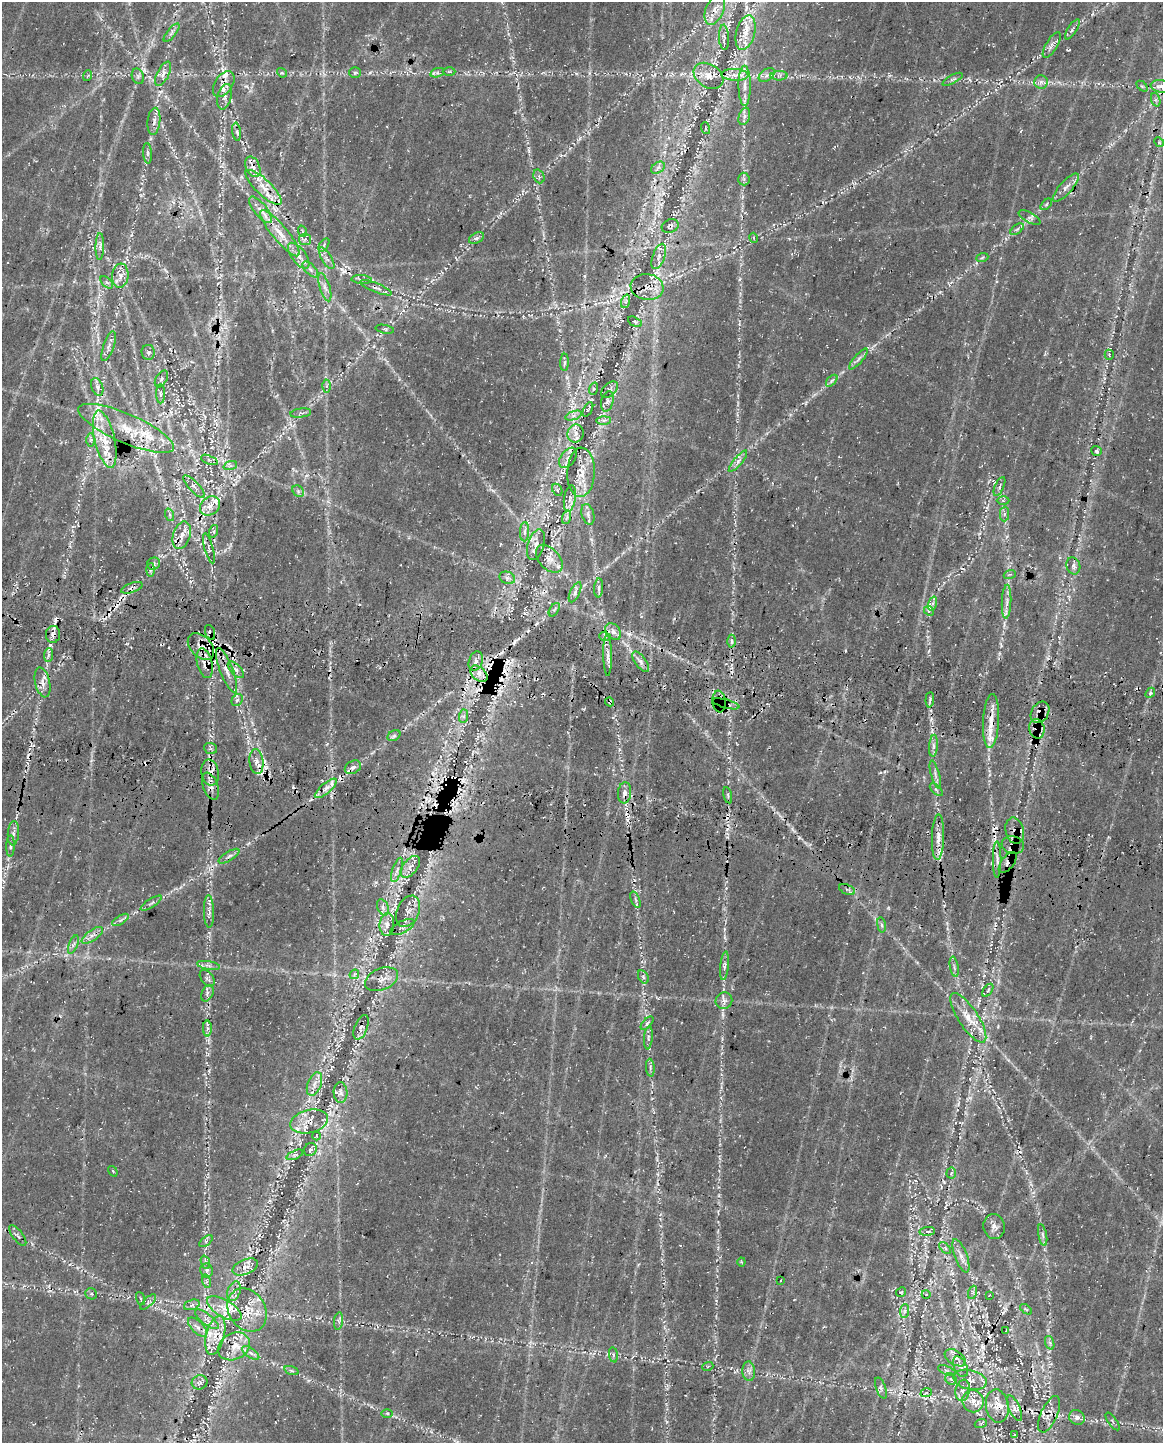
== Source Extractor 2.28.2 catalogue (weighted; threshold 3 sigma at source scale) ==
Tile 7 of 4 x 3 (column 3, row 2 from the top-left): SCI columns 2478-3638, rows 1849-3289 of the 4964 x 5196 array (HDU 1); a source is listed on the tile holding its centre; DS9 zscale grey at full resolution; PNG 1165 x 1445 px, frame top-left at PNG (2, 2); each listed source drawn as its Kron ellipse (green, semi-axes under 4 px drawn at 4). Shown black and unused: <1% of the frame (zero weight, under 3 of 4 exposures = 14% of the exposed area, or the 3 px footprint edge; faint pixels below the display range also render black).
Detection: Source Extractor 2.28.2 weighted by HDU 2 'WHT'; one run over the whole footprint, this tile lists its part. Background 0.0396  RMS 0.0057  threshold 0.0256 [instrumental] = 3 sigma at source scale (4.5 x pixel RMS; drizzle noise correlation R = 1.50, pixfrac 1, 0.0396/0.0396 arcsec/px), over >= 5 px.
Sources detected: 350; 1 too faint to see at this stretch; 50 cosmic-ray / hot-pixel residue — neither listed nor drawn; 41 inside a brighter listed object's ellipse — not listed separately; the other 258 listed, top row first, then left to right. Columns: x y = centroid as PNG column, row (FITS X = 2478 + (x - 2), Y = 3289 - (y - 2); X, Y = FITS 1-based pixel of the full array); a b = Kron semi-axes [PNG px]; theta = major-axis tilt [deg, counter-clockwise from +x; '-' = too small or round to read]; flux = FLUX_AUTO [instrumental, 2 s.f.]
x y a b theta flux
715 10 16 9 67 5.8
1072 29 11 4 57 1.5
172 33 11 4 52 1.9
746 33 18 9 75 7.4
724 37 12 5 -87 1.8
1052 45 14 5 59 2.7
449 72 6 4 -1 1.1
282 73 5 4 - 0.7
355 73 6 5 - 0.92
437 73 7 4 18 1.5
163 74 13 6 62 2.8
735 75 13 6 -3 4.2
767 75 9 5 36 1.9
87 76 5 3 - 0.56
138 76 8 6 -70 1.4
709 76 16 11 -33 6.8
779 76 8 5 1 1.8
953 79 11 4 28 1.4
1041 82 6 6 - 1.8
224 84 14 9 56 4.5
745 86 20 6 -90 5.2
1142 86 6 4 -43 0.86
1161 86 11 6 -8 3.3
225 97 13 7 74 3.2
1156 100 7 4 -71 1.2
744 116 9 5 72 1.9
154 121 13 6 84 2.8
705 128 6 3 -71 0.65
237 132 9 3 -82 1.3
1159 142 5 4 - 0.73
147 153 10 4 -86 1.4
253 167 11 7 -66 3.7
658 168 7 5 33 1.7
539 176 7 5 -69 1.3
744 179 6 6 - 1.2
264 187 24 8 -44 8.4
1066 187 18 6 48 3.6
1046 204 7 4 45 1
260 210 16 6 -51 4.1
1029 218 12 5 -27 2.1
670 226 9 6 26 1.8
1017 229 8 4 37 1.1
302 231 6 3 -71 0.57
280 233 29 7 -50 9.4
476 238 8 5 26 1.4
754 238 5 3 - 0.63
305 239 6 6 - 1.6
324 245 7 4 55 1.1
100 247 13 3 88 1.6
299 256 15 7 -53 4.3
659 256 13 6 70 3.4
327 258 12 5 -59 2.6
982 258 6 3 20 0.81
310 269 10 5 -45 1.8
120 276 12 8 83 4.2
362 280 10 4 -4 1.5
107 282 7 4 -44 1.2
325 287 14 5 -73 2.8
647 287 16 13 -9 7.7
376 288 17 4 -22 2.4
626 301 7 4 72 1.3
635 322 7 4 -29 1
385 329 9 3 -11 0.81
109 346 15 5 71 2.8
148 352 7 6 - 1.6
1109 355 5 4 - 0.61
858 359 13 4 49 1.9
565 362 9 4 88 1.3
161 379 9 5 59 1.7
832 381 7 4 46 1.2
327 386 6 4 89 1.2
97 387 9 5 -70 2
593 389 6 4 71 0.88
609 390 10 6 43 1.9
161 394 10 4 -90 1.4
607 401 10 6 76 1.8
588 409 8 3 61 0.7
301 413 10 4 7 1.2
573 416 9 4 19 1.7
604 420 7 4 1 1.3
126 428 52 14 -23 28
575 433 9 8 - 3.7
105 439 29 10 -77 14
91 440 7 4 89 1.1
1096 451 5 4 - 1.3
568 458 11 7 55 3
209 460 9 4 -21 1.6
738 461 13 4 50 2.5
230 466 7 4 18 1.3
581 472 25 13 88 10
194 486 14 5 -46 2.8
999 486 10 4 66 1.3
557 490 6 4 -62 0.99
298 491 6 5 - 1.2
570 498 13 5 81 2.9
1003 501 6 4 -2 1.2
210 506 11 9 38 4.8
588 514 11 6 -75 2.2
1004 514 7 4 89 1.5
170 515 6 4 -72 1.1
567 517 7 4 71 1.2
214 531 6 4 72 0.92
524 532 9 4 89 1.9
182 535 14 8 73 5.8
536 545 16 8 74 4.4
209 548 16 4 -75 1.9
549 559 16 10 -48 5.1
154 564 7 6 - 1.4
1073 566 8 7 - 2.3
150 570 6 4 87 1.2
1010 574 6 3 19 0.85
507 578 8 6 -21 1.9
132 588 11 5 20 2
599 588 9 4 86 1.8
575 592 11 5 65 2.1
1006 602 17 4 88 3.2
932 603 7 4 71 1.5
554 610 7 4 57 1.3
929 611 5 4 - 0.93
210 632 8 4 -71 1.9
613 632 9 6 -51 3
53 634 8 7 - 2.6
605 637 6 4 -19 0.88
732 641 6 4 -89 1.3
201 647 16 10 -47 6.9
48 655 7 4 88 1.6
608 655 20 4 -89 3.5
476 661 10 7 72 3
641 662 12 5 -54 2.7
205 663 15 7 -75 5.1
227 670 24 6 -69 5.4
236 670 10 5 -47 2.2
479 674 10 6 -40 4
43 682 15 7 -76 4
1150 693 5 4 - 1.1
237 700 6 5 - 1.2
930 700 8 3 86 1.1
719 701 11 6 -84 3.5
610 702 4 3 - 1
726 704 14 4 -15 2
1040 712 11 8 60 6.4
463 716 7 4 89 1.5
991 721 27 8 87 9
1037 729 10 7 -77 6
394 736 7 5 30 1.2
933 746 11 4 86 1.9
210 748 6 5 - 1.1
256 762 12 7 -83 4.1
353 767 8 6 29 2.4
210 773 13 8 -80 4.9
935 774 14 4 -74 2.1
210 786 14 7 -70 3.9
326 788 14 5 40 3.8
936 790 8 3 -45 0.85
625 793 10 6 84 2.6
728 795 8 3 -78 1.1
1015 831 13 9 -76 4.7
13 833 12 5 86 2.3
938 837 23 6 88 5.7
1013 845 11 8 -9 4
11 846 10 4 89 1.3
229 856 12 4 32 1.7
997 860 18 2 90 2
1008 863 12 6 52 3.3
410 867 13 7 51 3.4
397 870 13 4 71 2.2
847 889 8 5 -21 1.3
635 900 9 2 -69 0.91
151 903 12 3 32 1.4
383 907 8 5 -66 2.1
209 911 16 5 -88 3
408 911 16 11 65 4.4
121 920 9 4 31 1.6
387 924 11 7 86 3.3
881 925 8 4 -81 1.1
402 927 13 6 28 2
92 935 12 5 35 2.9
73 944 10 3 69 1.2
208 965 11 4 -9 2
724 966 14 3 84 1.8
954 967 10 3 -80 1.3
354 974 5 3 - 0.75
643 977 7 5 -60 1.2
207 978 9 6 -53 1.7
381 979 17 10 23 5.3
988 990 7 3 55 1
207 993 9 5 64 1.8
724 1001 8 8 - 2.5
968 1018 29 10 -56 11
647 1023 8 4 47 1
361 1027 13 6 69 2.2
207 1028 8 4 -90 1.6
648 1038 11 4 85 1.5
650 1068 9 3 -86 1.3
314 1084 12 6 69 3.5
341 1092 10 7 -89 2.5
309 1121 19 11 14 7.2
316 1136 4 3 - 0.52
310 1150 7 6 - 1.6
295 1155 9 4 23 1.2
113 1171 6 3 -54 0.56
951 1173 5 5 - 0.93
994 1227 12 10 -79 3.3
927 1231 8 4 7 1.2
18 1235 12 5 -53 1.7
1043 1235 11 4 -78 1.7
206 1241 8 4 38 1.1
945 1248 7 4 -46 1.2
961 1256 17 6 -69 3.7
205 1262 7 4 -71 1.2
741 1262 4 4 - 0.57
245 1267 13 7 22 3.4
207 1270 7 6 - 1.5
781 1280 2 2 - 0.43
206 1281 7 4 -73 1.2
234 1291 10 6 71 2.9
901 1292 5 3 - 0.61
973 1292 7 4 71 1.1
91 1294 6 5 - 1.1
926 1294 4 3 - 0.56
989 1295 4 2 - 0.48
141 1299 7 3 -71 0.72
148 1302 10 4 44 1.4
192 1305 8 5 20 1.5
224 1309 19 8 -30 7.1
1026 1309 7 3 -37 0.75
247 1310 23 18 -57 14
905 1311 7 4 88 1.5
207 1319 14 5 -39 3.1
339 1321 9 4 83 1.5
197 1327 12 6 -44 2.7
1006 1331 3 2 - 0.4
215 1335 20 9 76 8.6
1050 1343 7 4 -71 1.1
234 1346 17 13 29 9.2
251 1353 10 4 -35 2.1
613 1355 8 4 -82 1
955 1358 12 7 -33 2.9
708 1366 5 3 - 0.62
960 1367 11 6 -64 2.5
947 1370 9 3 -21 0.9
292 1371 7 3 -19 0.91
749 1371 10 6 -86 2.5
951 1379 6 5 - 1.2
970 1380 17 9 -13 5.4
200 1382 8 7 - 1.8
881 1388 11 5 -70 1.7
963 1390 11 7 81 3.1
926 1393 6 3 18 0.91
973 1401 11 10 - 5.4
997 1406 17 11 -80 6.3
1015 1408 14 5 -65 3.2
387 1413 6 4 0 0.81
1049 1414 19 8 66 4.9
1077 1417 8 7 - 2.6
1113 1421 10 3 -54 0.93
981 1423 6 4 20 0.88
1015 1435 4 3 - 0.8
Overlapping masked pixels (flux is a lower limit): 41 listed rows (the first 20) at x y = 715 10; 163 74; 735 75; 709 76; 224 84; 237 132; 253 167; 670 226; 647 287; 376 288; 568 458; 581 472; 182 535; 132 588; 210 632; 53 634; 201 647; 205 663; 227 670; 719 701
Isophote crosses this tile's border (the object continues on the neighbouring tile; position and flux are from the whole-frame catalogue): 1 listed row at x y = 1161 86
Unlisted compact peaks at least as high as the median listed source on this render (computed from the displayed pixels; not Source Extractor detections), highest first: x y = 583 709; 370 72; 567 377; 376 882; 667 1422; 150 139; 1068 50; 529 151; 987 507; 439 701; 1001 646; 190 582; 51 645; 591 539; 1092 14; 131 235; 739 279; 989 775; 1008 1060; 584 276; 576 73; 998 1027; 934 80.